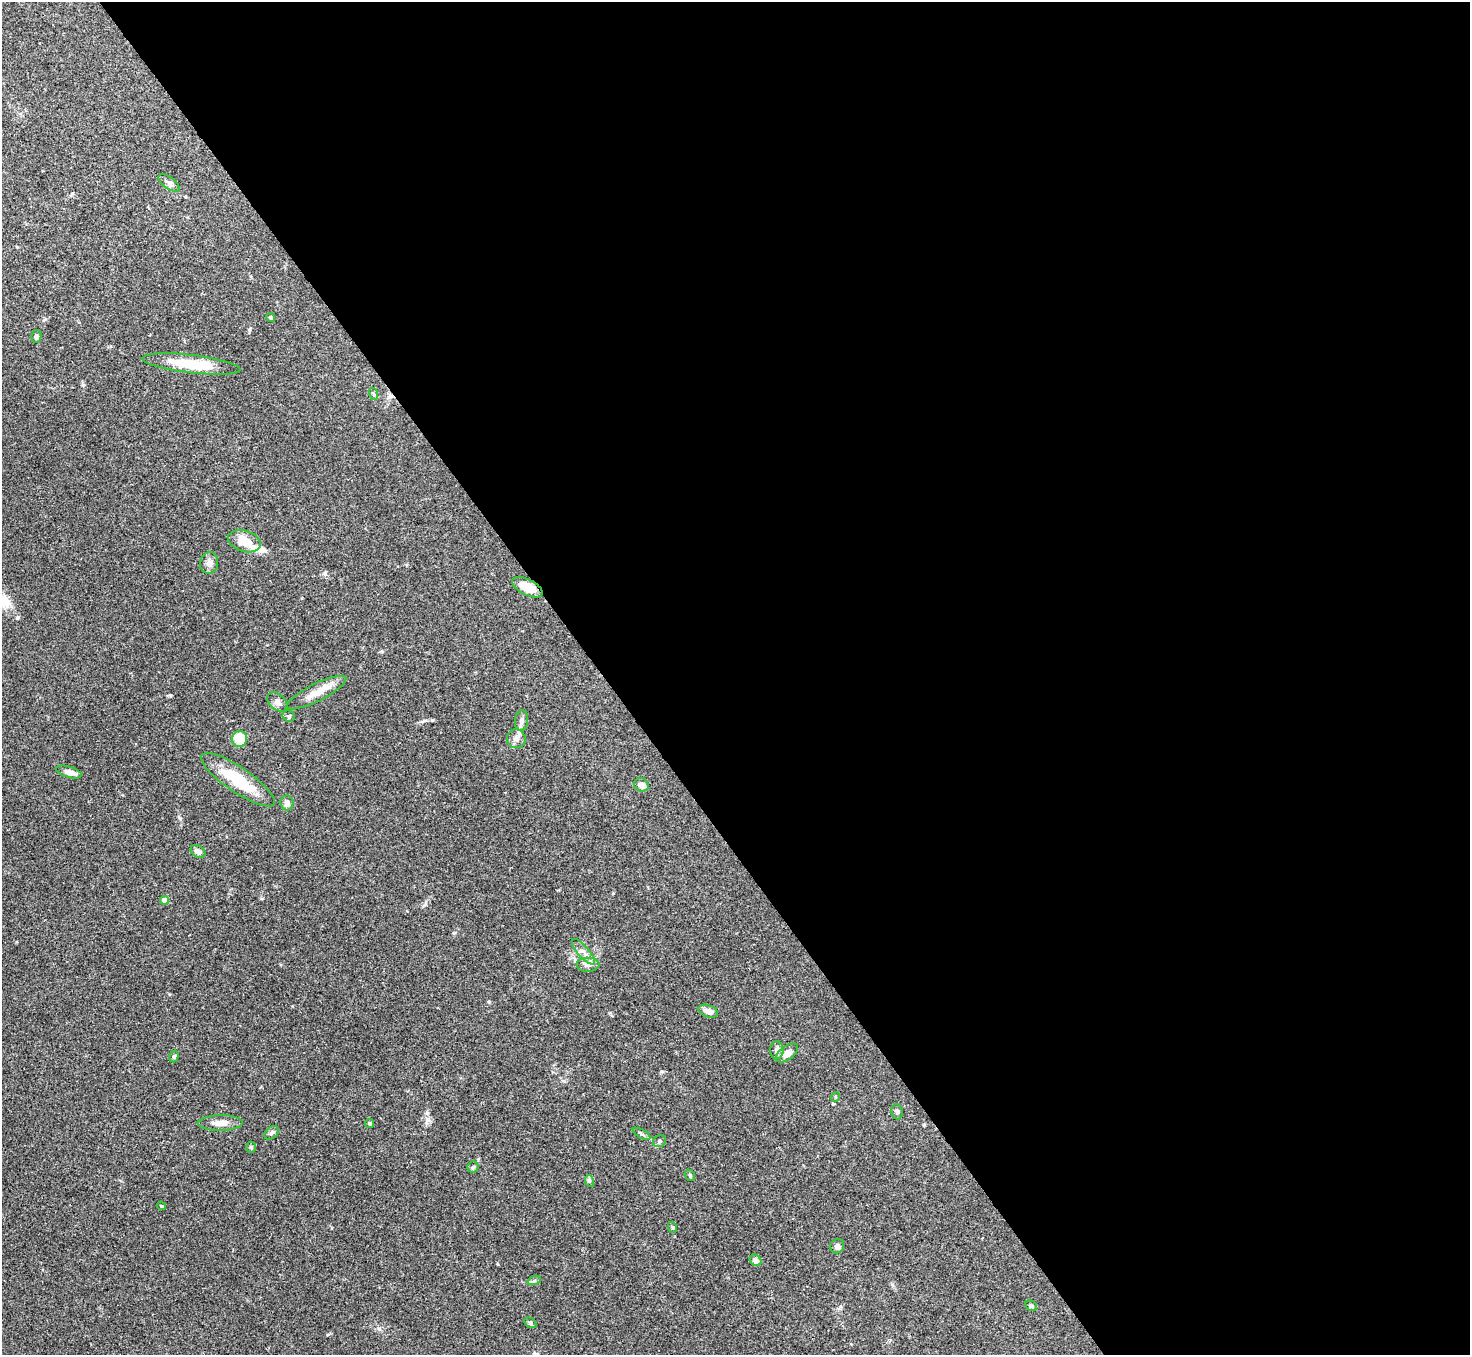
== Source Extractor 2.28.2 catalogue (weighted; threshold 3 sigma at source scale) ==
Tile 8 of 4 x 4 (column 4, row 2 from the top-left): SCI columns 4406-5873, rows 2868-4220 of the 5878 x 5873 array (HDU 1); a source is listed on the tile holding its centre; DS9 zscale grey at full resolution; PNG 1472 x 1357 px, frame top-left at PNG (2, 2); each listed source drawn as its Kron ellipse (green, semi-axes under 4 px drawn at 4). Shown black and unused: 59% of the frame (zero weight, under 3 of 4 exposures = <1% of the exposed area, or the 3 px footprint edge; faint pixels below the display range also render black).
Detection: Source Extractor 2.28.2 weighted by HDU 2 'WHT'; one run over the whole footprint, this tile lists its part. Background 0.0767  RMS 0.0058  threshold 0.0259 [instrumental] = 3 sigma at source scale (4.5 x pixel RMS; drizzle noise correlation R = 1.50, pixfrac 1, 0.05/0.05 arcsec/px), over >= 5 px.
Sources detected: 46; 1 cosmic-ray / hot-pixel residue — neither listed nor drawn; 1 inside a brighter listed object's ellipse — not listed separately; the other 44 listed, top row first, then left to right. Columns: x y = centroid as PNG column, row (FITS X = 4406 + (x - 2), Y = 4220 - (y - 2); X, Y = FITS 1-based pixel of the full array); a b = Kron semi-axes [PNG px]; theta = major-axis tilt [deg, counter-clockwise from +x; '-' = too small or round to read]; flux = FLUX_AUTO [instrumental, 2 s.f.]
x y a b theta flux
169 183 12 5 -37 1.9
271 318 4 4 - 0.82
36 336 6 5 - 1.3
191 364 49 9 -7 21
374 394 6 4 -70 0.75
244 541 17 10 -17 10
209 563 11 9 77 2.9
527 587 16 7 -27 12
316 693 33 8 27 8.8
277 702 11 7 -40 2.4
289 716 6 5 - 1.3
522 721 10 6 85 2
240 739 8 7 - 15
516 739 9 9 - 2.9
69 772 13 5 -16 3.6
238 780 44 12 -34 24
641 785 7 6 - 2.5
287 803 7 6 - 2.4
198 852 8 5 -30 2.5
165 900 4 4 - 5.6
583 952 16 5 -49 3.2
588 965 11 7 -1 2.5
708 1011 10 6 -17 3.7
777 1050 9 6 88 2.6
787 1053 13 7 36 3.7
174 1056 6 4 72 0.82
835 1097 5 3 - 0.5
897 1112 7 6 - 1.3
220 1123 22 8 1 5.4
369 1123 4 4 - 0.89
271 1133 8 5 38 1.4
642 1134 10 3 -29 1.1
659 1141 7 5 35 1.2
251 1147 5 5 - 0.84
473 1167 6 5 - 1.1
690 1175 6 5 - 0.8
589 1181 6 3 -71 0.73
161 1206 5 3 - 0.59
672 1227 5 3 - 0.64
837 1246 7 6 - 1.7
755 1260 6 5 - 3
534 1281 7 4 19 1.1
1031 1306 6 5 - 1.3
530 1323 6 4 -31 0.89
Overlapping masked pixels (flux is a lower limit): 1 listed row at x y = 527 587
Unlisted compact peaks at least as high as the median listed source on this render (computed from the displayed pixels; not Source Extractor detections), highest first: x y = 170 695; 180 818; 325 574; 379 1329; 613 893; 833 1104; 83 385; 427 1113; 489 1002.